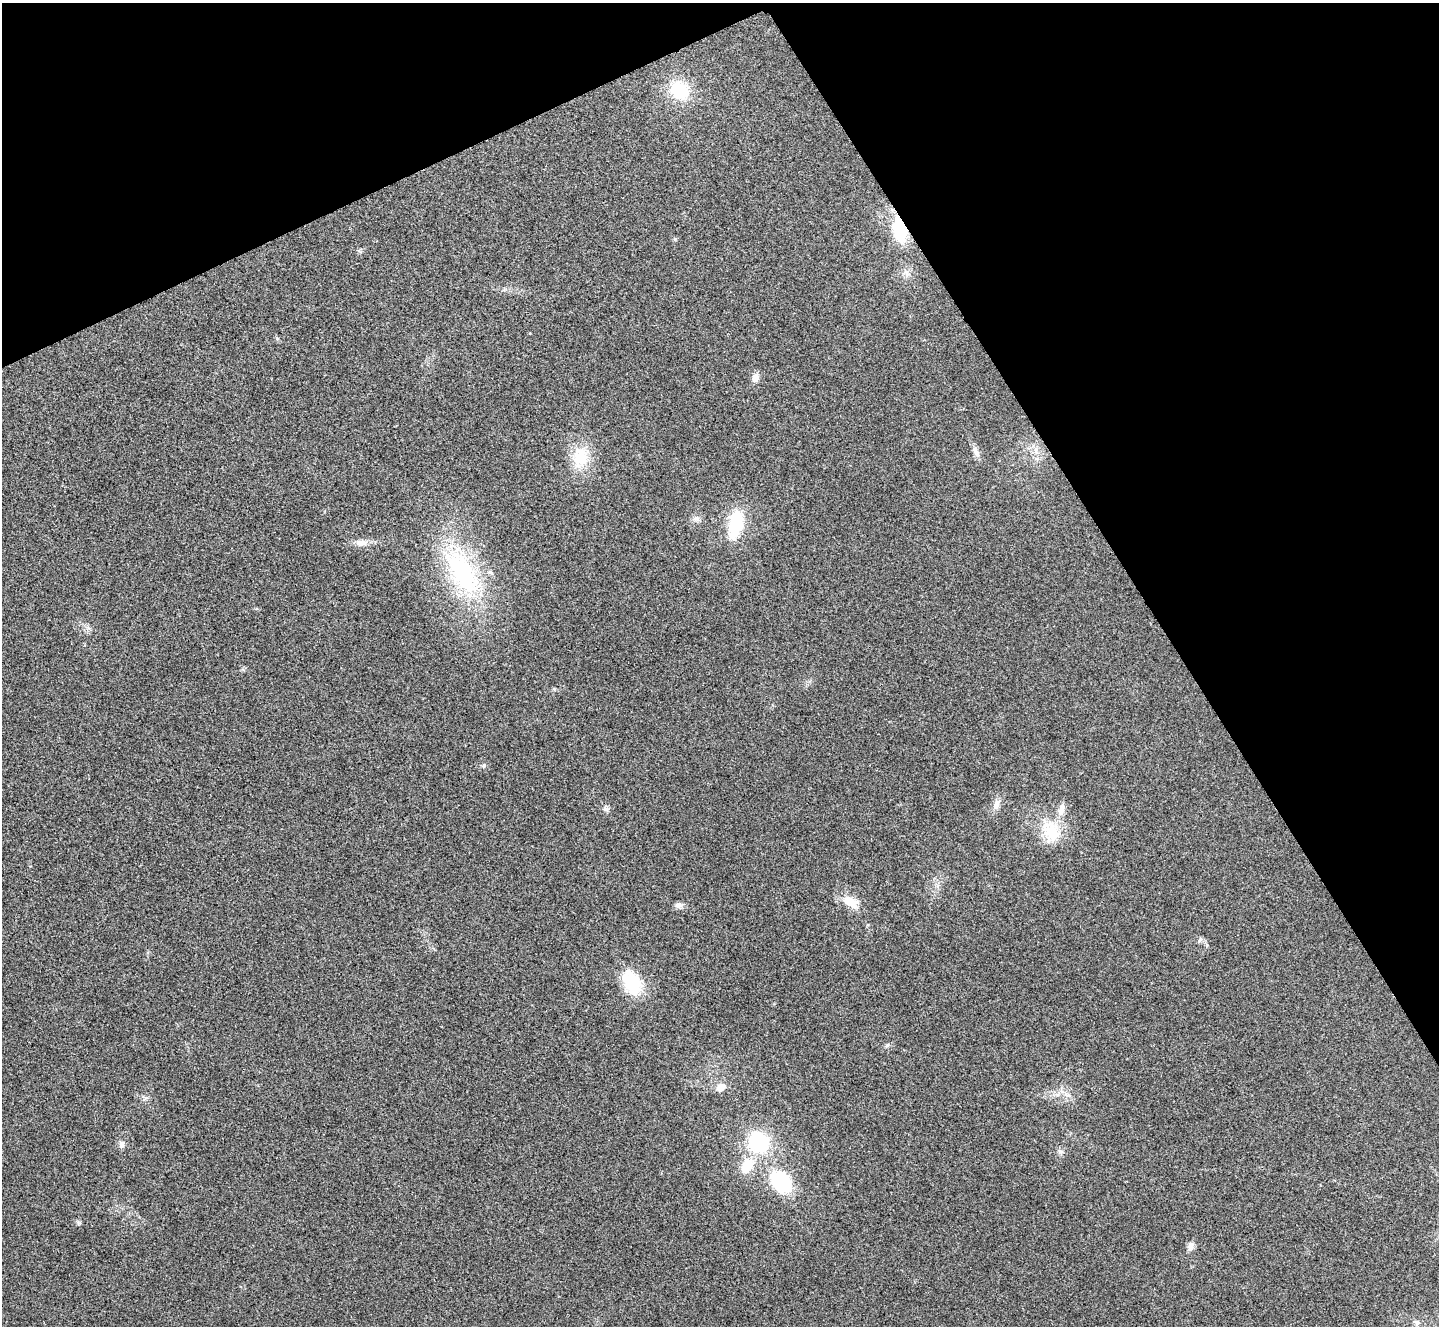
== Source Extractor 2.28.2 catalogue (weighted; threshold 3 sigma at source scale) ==
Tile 3 of 4 x 4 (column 3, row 1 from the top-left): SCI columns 2881-4317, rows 4133-5456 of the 5762 x 5752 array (HDU 1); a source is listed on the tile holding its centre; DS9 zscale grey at full resolution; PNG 1441 x 1328 px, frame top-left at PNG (2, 3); no overlay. Shown black and unused: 26% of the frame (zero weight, under 3 of 4 exposures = <1% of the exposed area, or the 3 px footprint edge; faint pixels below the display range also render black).
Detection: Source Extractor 2.28.2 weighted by HDU 2 'WHT'; one run over the whole footprint, this tile lists its part. Background 0.034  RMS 0.0062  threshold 0.0278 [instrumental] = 3 sigma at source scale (4.5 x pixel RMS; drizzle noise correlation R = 1.50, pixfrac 1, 0.05/0.05 arcsec/px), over >= 5 px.
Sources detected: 34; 2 inside a brighter listed object's ellipse — not listed separately; the other 32 listed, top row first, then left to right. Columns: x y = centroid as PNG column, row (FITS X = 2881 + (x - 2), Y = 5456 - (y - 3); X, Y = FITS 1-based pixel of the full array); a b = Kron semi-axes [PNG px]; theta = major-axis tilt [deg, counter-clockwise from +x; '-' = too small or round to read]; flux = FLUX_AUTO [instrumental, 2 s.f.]
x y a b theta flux
680 90 18 15 -43 33
900 229 33 16 -81 27
906 273 11 8 -52 3.2
755 377 9 7 66 4.6
1036 451 12 7 90 4.2
976 452 16 7 -68 3.7
580 457 29 22 78 22
697 519 9 7 -47 2.5
736 524 29 14 79 33
361 543 18 9 -3 5
462 572 76 33 -59 87
554 689 5 5 - 0.76
484 765 7 6 - 1.4
996 804 16 9 70 4.2
605 809 8 6 -43 1.8
1051 831 31 23 -68 24
850 901 20 11 -28 12
679 905 11 8 -10 2.6
1200 940 9 4 59 1.1
632 983 31 20 -63 28
887 1045 8 4 53 1
721 1087 12 8 37 5.9
1067 1095 14 6 -34 3.6
145 1098 7 4 55 1.3
758 1142 19 18 - 49
122 1144 9 7 76 2.8
1060 1152 8 6 -38 2.1
747 1166 18 12 57 16
781 1182 25 18 -48 42
78 1222 6 5 - 1.1
1191 1246 12 8 69 3.3
1416 1322 11 6 -12 2.1
Overlapping masked pixels (flux is a lower limit): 1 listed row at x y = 900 229
Unlisted compact peaks at least as high as the median listed source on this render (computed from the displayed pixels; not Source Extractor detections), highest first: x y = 675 239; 277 338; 530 333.